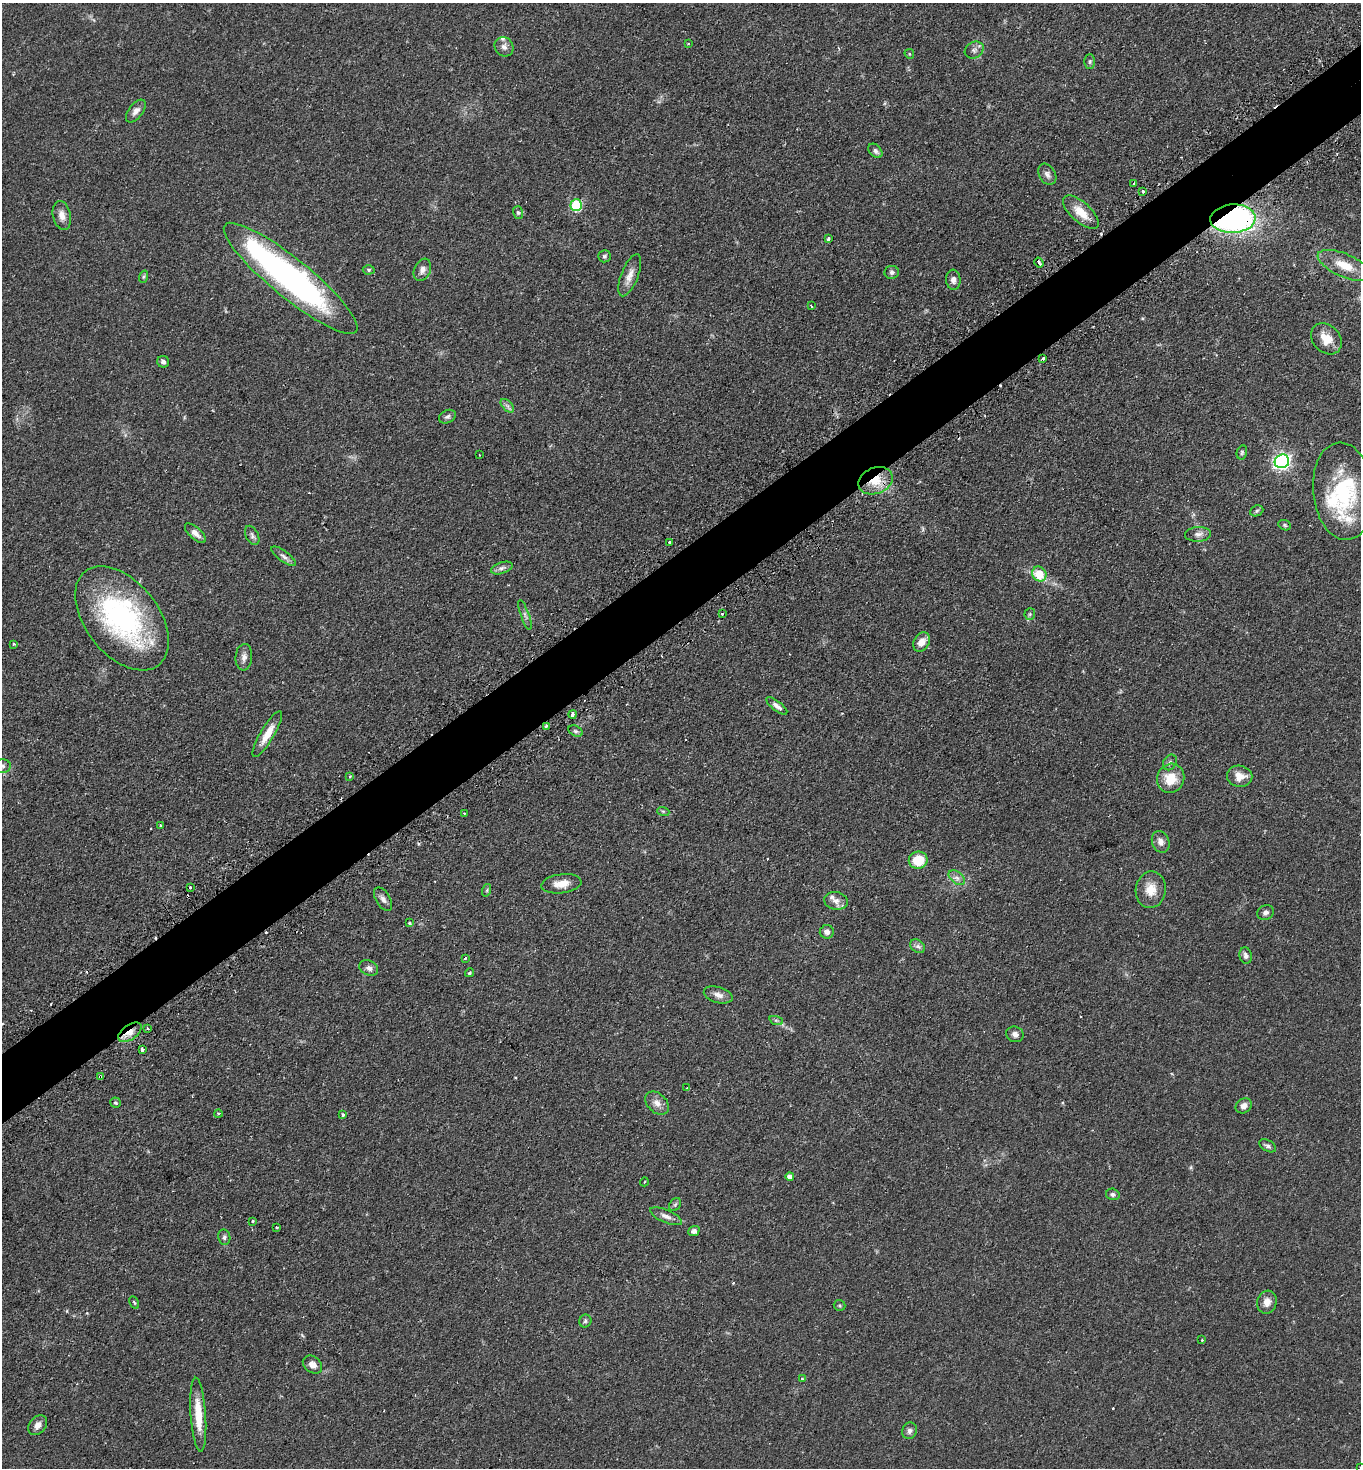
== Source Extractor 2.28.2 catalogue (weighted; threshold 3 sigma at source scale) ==
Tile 10 of 4 x 4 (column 2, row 3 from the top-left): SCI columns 1547-2905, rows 1514-2979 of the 5949 x 5957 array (HDU 1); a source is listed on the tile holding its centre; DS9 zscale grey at full resolution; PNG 1363 x 1470 px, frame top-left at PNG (2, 3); each listed source drawn as its Kron ellipse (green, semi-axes under 4 px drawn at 4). Shown black and unused: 5% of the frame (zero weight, under 2 of 3 exposures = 4% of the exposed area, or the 3 px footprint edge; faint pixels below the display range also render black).
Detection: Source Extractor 2.28.2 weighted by HDU 2 'WHT'; one run over the whole footprint, this tile lists its part. Background 0.0978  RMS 0.0055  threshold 0.0249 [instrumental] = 3 sigma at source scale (4.5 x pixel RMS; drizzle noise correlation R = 1.50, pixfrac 1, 0.05/0.05 arcsec/px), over >= 5 px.
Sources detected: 132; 1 too faint to see at this stretch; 1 inside a brighter object's white glare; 9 cosmic-ray / hot-pixel residue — neither listed nor drawn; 4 inside a brighter listed object's ellipse — not listed separately; the other 117 listed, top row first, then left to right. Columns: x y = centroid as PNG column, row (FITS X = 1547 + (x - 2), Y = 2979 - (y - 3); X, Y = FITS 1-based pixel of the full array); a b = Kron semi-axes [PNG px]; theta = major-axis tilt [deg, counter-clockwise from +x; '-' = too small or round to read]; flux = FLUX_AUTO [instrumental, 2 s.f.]
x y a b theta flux
688 44 4 2 - 0.39
504 47 10 9 - 2.5
974 50 10 8 31 2
909 54 5 4 - 0.68
1090 61 7 5 90 0.95
136 111 13 7 51 2.9
875 151 8 6 -47 1.6
1047 174 11 8 -60 2.2
1134 183 4 2 - 0.48
1143 191 3 3 - 3.2
576 205 6 5 - 45
1081 212 22 10 -42 9.3
518 213 6 5 - 0.96
62 215 15 9 -77 4
1233 219 22 14 3 140
828 239 3 3 - 5.3
605 256 6 6 - 1.2
1039 263 5 3 - 4.8
1344 265 29 11 -24 11
369 270 6 4 2 0.85
422 270 11 8 65 2.7
892 272 7 6 - 1.5
630 275 22 8 69 4.9
143 277 6 4 71 0.74
291 278 84 19 -39 180
953 280 10 7 -85 2.3
811 306 3 2 - 0.9
1326 339 17 13 -46 8.5
1043 358 3 3 - 1.8
163 362 6 5 - 1.5
507 406 8 5 -45 1.6
447 417 9 6 28 1.5
1242 452 7 5 76 0.98
479 455 2 2 - 0.36
1282 461 7 6 - 170
875 481 18 13 22 12
1343 491 49 30 -84 50
1257 511 7 5 24 0.96
1285 525 6 5 - 0.85
195 533 13 6 -42 3
1198 534 13 7 4 2.7
252 535 10 6 -64 1.7
669 543 3 3 - 1.9
284 556 15 5 -36 2.1
502 568 11 5 19 1.9
1039 574 8 6 -55 14
722 614 3 3 - 0.75
1030 614 6 5 - 0.82
525 615 15 3 -71 1.5
122 618 60 36 -52 100
921 642 10 7 60 4.7
14 644 3 3 - 0.77
244 657 13 8 86 2.9
777 706 12 5 -37 2.4
573 714 4 3 - 2.4
546 726 3 3 - 1.1
576 731 8 5 -26 1.1
267 734 26 7 59 7.6
1170 762 8 6 57 1.5
2 766 8 6 2 1.6
350 776 3 2 - 0.65
1240 776 13 10 -9 5.9
1171 778 15 13 66 12
663 811 6 4 -18 0.72
464 813 3 3 - 0.71
161 826 3 3 - 1.4
1161 842 11 8 -69 2.9
918 860 9 8 - 13
957 878 9 6 -40 2.2
561 884 20 9 7 6.5
190 887 3 3 - 1.2
487 890 6 4 72 0.75
1151 890 18 15 81 8
383 899 13 7 -59 2.3
836 901 12 9 -10 3
1265 912 9 7 22 1.7
409 923 4 3 - 0.87
827 932 7 6 - 2.3
918 946 8 6 -36 1.6
1246 955 8 6 -75 1.7
465 958 3 2 - 1.2
369 968 10 7 -28 2.2
469 973 4 3 - 0.85
718 995 15 8 -16 3.4
776 1020 7 4 -19 0.99
148 1028 3 3 - 1.3
130 1032 13 7 35 4.6
1015 1034 9 7 -23 2.2
142 1049 3 3 - 6.1
100 1077 4 3 - 4.1
687 1088 3 3 - 0.67
115 1103 5 5 - 1
657 1103 13 9 -44 3.9
1244 1106 8 7 - 2.9
218 1114 4 3 - 0.72
343 1114 3 3 - 0.78
1268 1146 9 5 -28 1.4
790 1177 4 4 - 2.9
644 1182 4 3 - 0.44
1113 1194 7 5 -15 1.3
675 1204 7 5 54 0.9
666 1216 17 6 -23 2.9
253 1221 3 3 - 1.2
277 1227 3 3 - 1.1
694 1231 6 5 - 2.1
224 1237 8 6 -81 1.4
134 1302 6 3 -62 0.62
1267 1302 11 9 74 4.2
840 1305 6 5 - 0.79
585 1321 6 6 - 1.1
1202 1340 3 3 - 0.73
312 1365 11 8 -38 3.3
802 1379 3 3 - 0.66
198 1415 37 7 -86 13
38 1425 11 8 49 3.3
910 1431 8 7 - 1.9
1360 1467 2 2 - 0.4
Overlapping masked pixels (flux is a lower limit): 5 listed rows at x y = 1233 219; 291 278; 875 481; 130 1032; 100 1077
Isophote crosses this tile's border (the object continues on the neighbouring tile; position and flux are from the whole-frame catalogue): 3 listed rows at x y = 1344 265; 2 766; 1360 1467